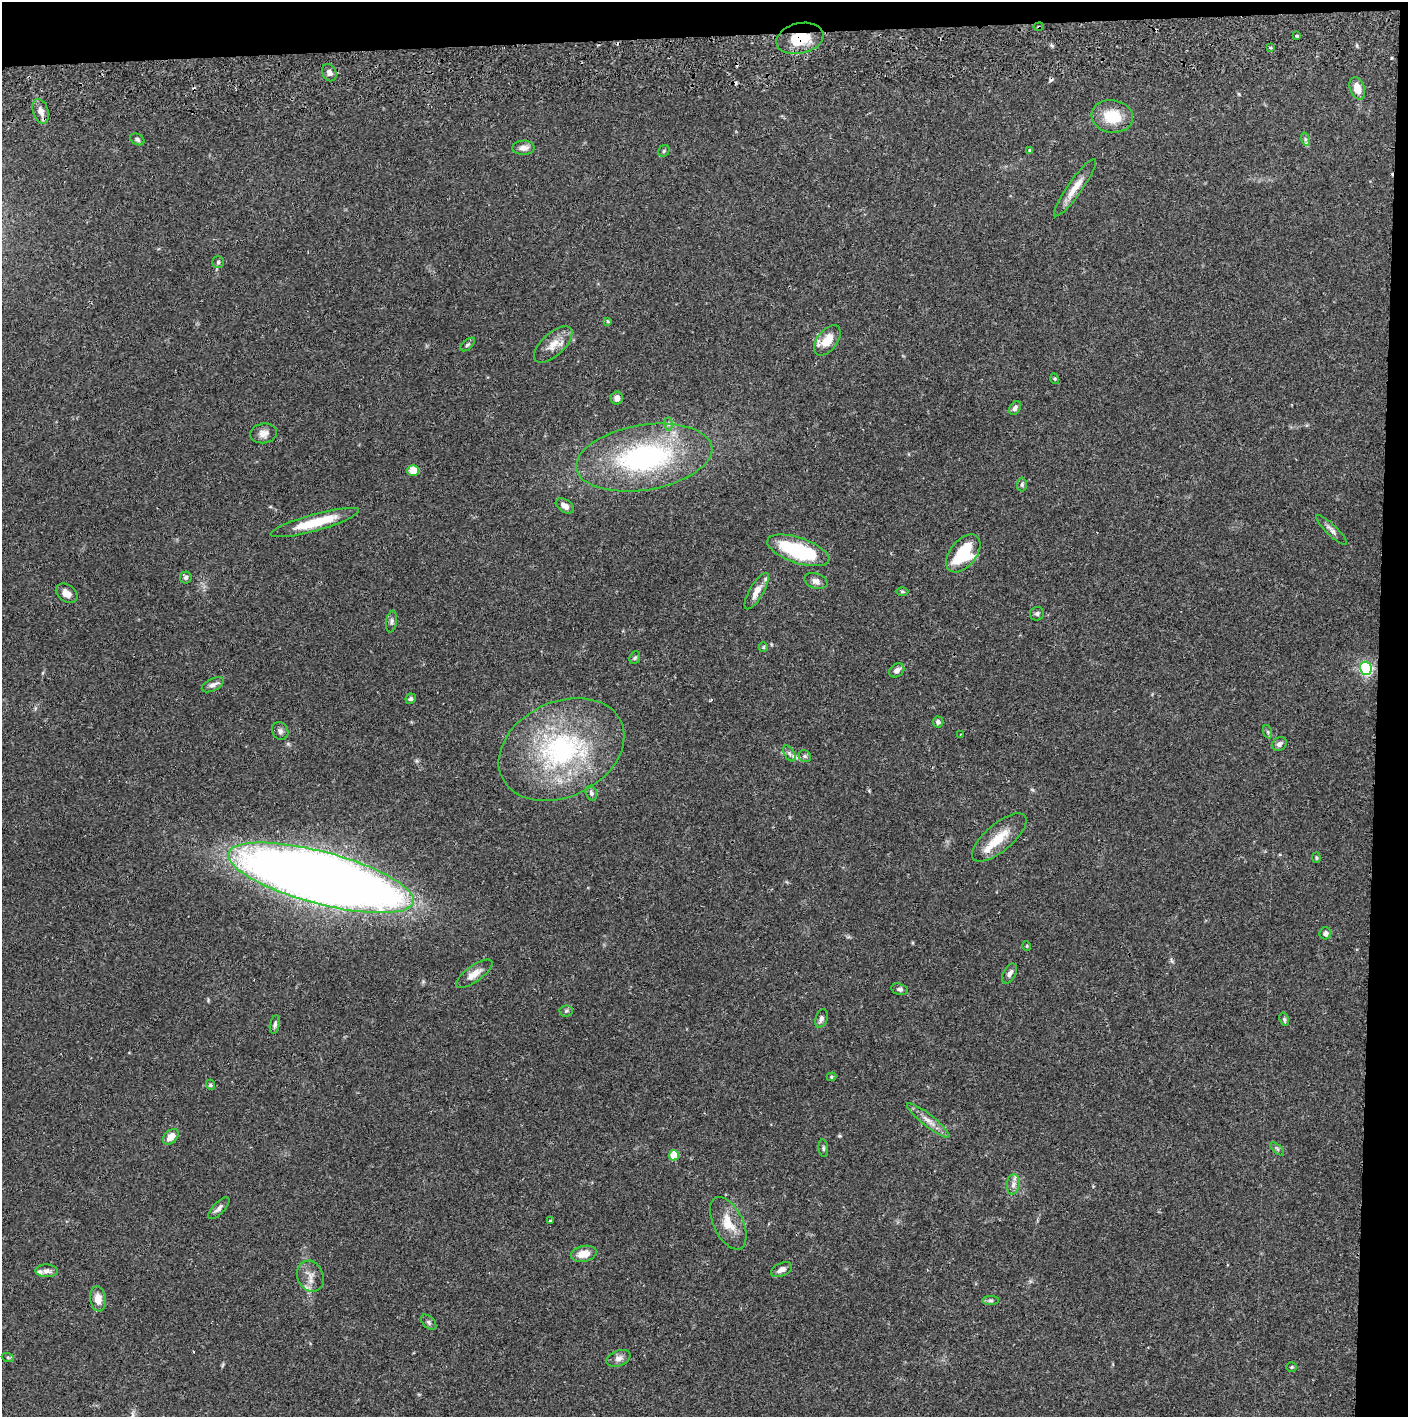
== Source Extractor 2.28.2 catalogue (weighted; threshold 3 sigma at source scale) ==
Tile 3 of 3 x 3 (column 3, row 1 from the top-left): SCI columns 2815-4220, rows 2886-4300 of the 4227 x 4358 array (HDU 1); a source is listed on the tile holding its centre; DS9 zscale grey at full resolution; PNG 1410 x 1419 px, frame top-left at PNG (2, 2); each listed source drawn as its Kron ellipse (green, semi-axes under 4 px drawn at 4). Shown black and unused: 5% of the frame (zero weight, under 2 of 3 exposures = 3% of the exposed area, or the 3 px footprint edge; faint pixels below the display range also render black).
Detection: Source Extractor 2.28.2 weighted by HDU 2 'WHT'; one run over the whole footprint, this tile lists its part. Background 0.068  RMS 0.0048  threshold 0.0218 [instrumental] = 3 sigma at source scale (4.5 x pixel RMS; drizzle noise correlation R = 1.50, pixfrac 1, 0.05/0.05 arcsec/px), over >= 5 px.
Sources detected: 99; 1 inside a brighter object's white glare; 6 cosmic-ray / hot-pixel residue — neither listed nor drawn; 5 inside a brighter listed object's ellipse — not listed separately; the other 87 listed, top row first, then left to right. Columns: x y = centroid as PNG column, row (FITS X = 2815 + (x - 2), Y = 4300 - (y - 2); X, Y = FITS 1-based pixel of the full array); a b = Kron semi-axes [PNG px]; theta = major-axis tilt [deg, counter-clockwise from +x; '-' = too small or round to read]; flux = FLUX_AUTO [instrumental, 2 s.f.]
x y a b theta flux
1039 27 5 3 - 0.62
1297 36 4 3 - 1
800 38 24 15 13 16
1270 48 4 3 - 0.66
329 73 9 7 -66 1.8
1357 88 11 7 -71 4.9
41 111 13 7 -73 3.2
1112 116 21 16 -8 14
137 139 7 5 -27 1.2
1305 139 7 4 -72 0.88
523 148 11 7 1 2.8
664 151 6 5 - 0.74
1030 151 3 3 - 1.8
1075 188 34 7 55 6.6
218 262 6 6 - 0.95
607 321 4 2 - 0.49
827 340 17 10 52 8.4
553 344 24 11 43 6.4
468 345 9 4 40 0.94
1055 379 5 3 - 0.52
617 398 6 6 - 2.1
1015 408 7 5 57 1.5
668 424 7 4 -90 1.1
263 433 13 10 8 3.1
644 458 69 32 9 85
413 470 6 5 - 6.5
1022 485 7 5 89 0.88
565 506 10 6 -33 2.5
315 523 46 8 16 17
1332 530 21 5 -45 2.3
798 550 32 12 -19 40
963 553 22 13 51 27
186 578 6 6 - 1.1
816 581 12 7 -18 2.4
757 591 21 7 60 4.7
902 591 6 4 0 0.66
67 593 12 8 -35 3.3
1037 614 7 6 - 1.1
392 621 11 5 81 1.3
763 647 5 4 - 0.58
635 658 7 5 67 0.79
1366 668 6 6 - 100
897 670 8 6 38 2.4
213 685 12 6 25 2.4
411 699 5 5 - 0.97
938 722 5 5 - 1.5
280 731 9 7 -58 1.5
1268 732 7 4 -71 0.84
960 735 3 2 - 0.38
1279 744 8 6 33 1.6
561 749 66 47 26 83
789 753 9 5 -59 1.5
805 756 6 5 - 0.9
591 793 7 5 -71 1.3
999 837 34 13 40 11
1316 858 5 3 - 0.55
321 878 96 26 -15 1100
1325 933 6 6 - 1.5
1027 946 5 3 - 0.37
1009 973 11 6 61 2
474 974 21 8 36 4.9
900 989 8 5 -13 1.1
566 1011 7 5 3 0.93
821 1018 10 6 71 1.7
1284 1019 7 4 -73 0.79
275 1025 9 5 77 1.3
831 1077 5 4 - 0.62
210 1085 5 4 - 0.68
928 1120 26 6 -38 4.5
171 1137 9 6 45 4.4
823 1148 9 4 -84 0.96
1277 1149 8 3 -45 0.73
674 1155 5 5 - 13
1013 1184 10 6 83 2
219 1208 14 6 46 2.2
550 1221 3 3 - 0.7
728 1223 28 14 -64 9.7
584 1254 13 7 12 6.1
781 1270 11 6 24 2.7
47 1271 11 6 -2 2
310 1276 16 13 -67 4.4
98 1299 13 8 -82 5.2
991 1301 8 4 0 0.95
429 1322 9 5 -46 1.2
8 1358 6 4 -20 0.66
618 1358 12 7 21 2.4
1292 1367 5 4 - 0.66
Overlapping masked pixels (flux is a lower limit): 2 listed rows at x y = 1039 27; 800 38